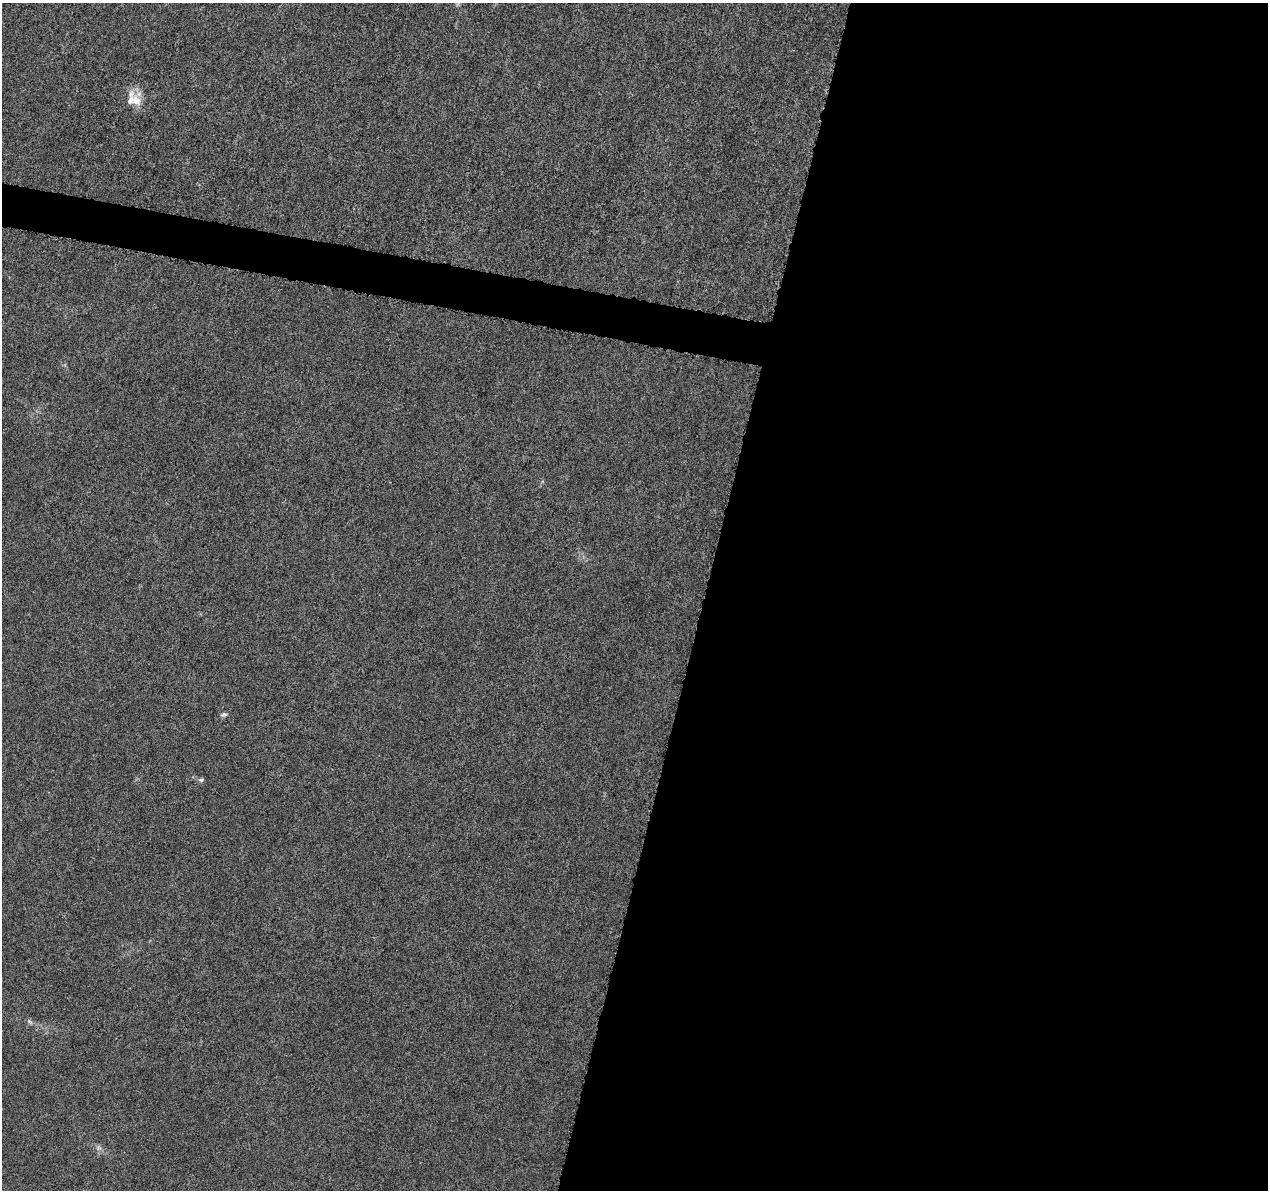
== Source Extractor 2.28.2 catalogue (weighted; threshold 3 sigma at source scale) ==
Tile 12 of 4 x 4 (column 4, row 3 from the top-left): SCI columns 3805-5070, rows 1421-2608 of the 5093 x 5273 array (HDU 1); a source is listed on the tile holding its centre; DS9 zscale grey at full resolution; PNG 1270 x 1192 px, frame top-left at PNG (2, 3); no overlay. Shown black and unused: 47% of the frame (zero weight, under 5 of 10 exposures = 1% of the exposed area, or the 3 px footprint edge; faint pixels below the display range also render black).
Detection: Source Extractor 2.28.2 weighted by HDU 2 'WHT'; one run over the whole footprint, this tile lists its part. Background 5.98e-04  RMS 8.6e-04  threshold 0.00351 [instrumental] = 3 sigma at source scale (4.09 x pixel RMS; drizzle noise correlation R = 1.36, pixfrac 0.8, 0.0396/0.0396 arcsec/px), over >= 5 px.
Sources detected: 6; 1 too faint to see at this stretch — not listed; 1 inside a brighter listed object's ellipse — not listed separately; the other 4 listed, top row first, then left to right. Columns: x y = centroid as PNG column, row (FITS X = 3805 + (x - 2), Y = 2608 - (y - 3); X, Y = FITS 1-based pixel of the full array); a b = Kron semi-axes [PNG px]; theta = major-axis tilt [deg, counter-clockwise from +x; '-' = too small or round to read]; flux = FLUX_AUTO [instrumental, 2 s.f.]
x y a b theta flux
135 100 19 14 -36 1.2
224 714 9 5 8 0.18
201 780 7 5 0 0.16
30 1022 10 4 -30 0.19